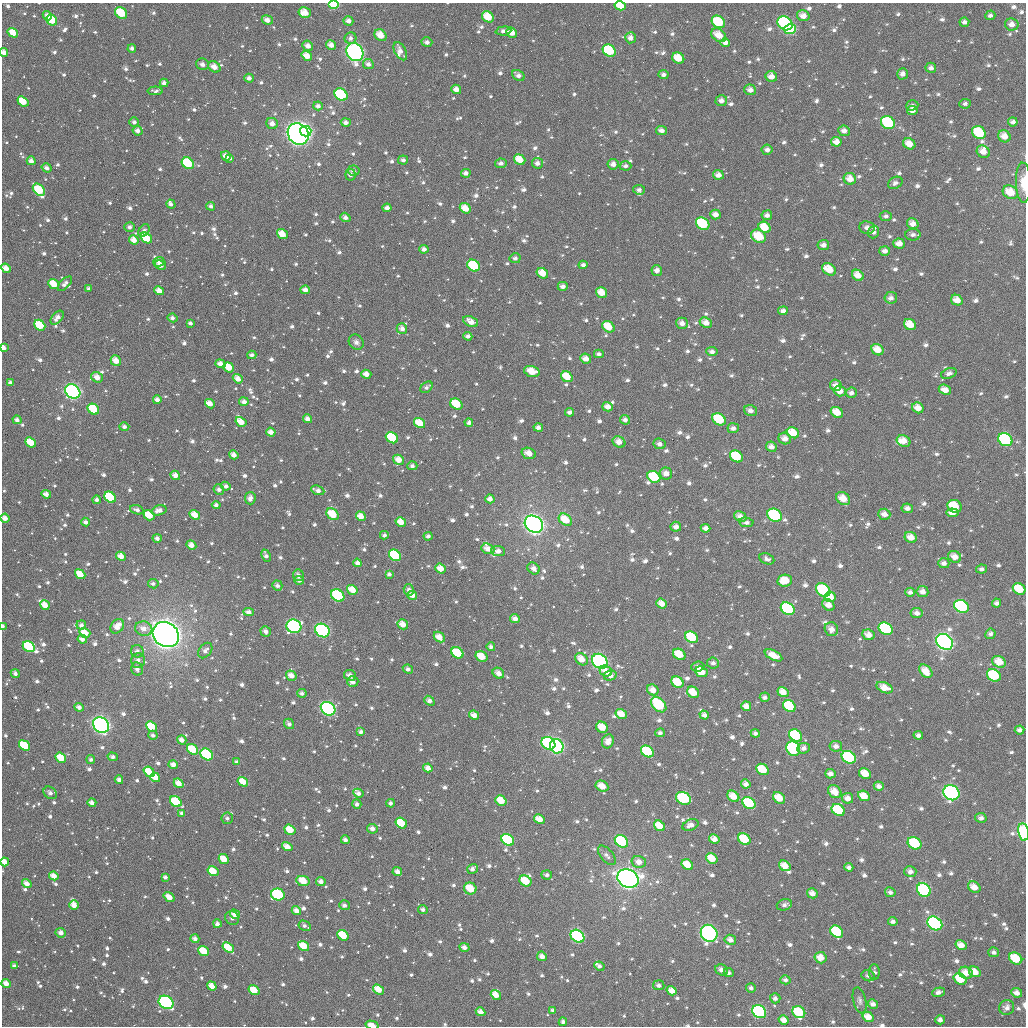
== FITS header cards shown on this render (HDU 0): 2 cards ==
NAXIS1  =                 1024
NAXIS2  =                 1024

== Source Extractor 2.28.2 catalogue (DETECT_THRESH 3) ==
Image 1024 x 1024 px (HDU 0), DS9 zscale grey, 1 PNG px = 1 image px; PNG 1028 x 1028 px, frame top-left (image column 1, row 1024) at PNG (2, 3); each listed source drawn as its Kron ellipse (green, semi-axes under 4 px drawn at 4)
Background 1500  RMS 48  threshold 143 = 3 sigma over >= 5 px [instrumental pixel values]
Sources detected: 1320; of the 1320, the 500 brightest by FLUX_AUTO listed and drawn (820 fainter detections omitted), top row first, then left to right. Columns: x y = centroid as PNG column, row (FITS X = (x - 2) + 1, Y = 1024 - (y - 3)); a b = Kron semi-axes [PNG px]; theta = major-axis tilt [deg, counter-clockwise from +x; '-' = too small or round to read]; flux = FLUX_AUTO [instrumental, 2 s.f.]
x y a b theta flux
334 4 5 4 - 1.9e+05
620 6 6 4 -14 6.7e+04
121 13 6 5 - 1.1e+05
305 13 6 5 - 4.7e+04
990 15 5 4 - 1.1e+04
47 16 5 4 - 2.1e+04
803 16 6 5 - 2.7e+04
488 17 6 5 - 6.5e+04
52 20 6 5 - 1.4e+05
267 20 5 4 - 2.4e+04
348 21 5 4 - 2.0e+04
718 22 7 5 -38 1.5e+05
964 22 5 4 - 1.3e+04
785 23 8 6 -37 5.9e+05
1012 24 6 6 - 2.3e+04
790 29 6 5 - 2.4e+05
503 31 8 4 5 1.4e+04
13 33 5 4 - 5.5e+04
512 33 5 4 - 4.2e+04
380 35 6 5 - 4.5e+04
719 35 8 6 -36 4.7e+04
350 38 6 5 - 1.4e+04
630 38 5 5 - 2.0e+04
427 42 5 5 - 1.4e+04
725 43 5 4 - 1.8e+04
331 45 5 4 - 2.4e+04
308 46 5 5 - 2.0e+04
132 48 4 4 - 1.3e+04
400 51 10 5 -62 2.4e+04
609 51 7 5 -36 1.9e+05
4 52 4 3 - 2.3e+04
355 52 9 8 - 9.4e+05
307 56 6 4 -35 3.9e+04
678 58 6 5 - 6.9e+04
202 64 6 6 - 1.9e+04
368 64 5 5 - 1.6e+04
214 67 6 5 - 3.0e+04
931 68 5 5 - 1.4e+04
902 74 6 5 - 1.6e+04
518 75 7 5 -32 1.7e+04
664 75 5 4 - 1.3e+04
771 77 6 5 - 3.0e+04
249 78 5 4 - 1.5e+04
164 83 4 4 - 1.7e+04
456 89 5 4 - 2.5e+04
750 90 6 5 - 2.1e+04
155 91 8 4 0 1.1e+04
341 95 7 5 -39 2.0e+05
23 101 6 4 -37 7.3e+04
721 101 6 5 - 2.0e+04
965 104 6 5 - 1.1e+04
912 105 6 5 - 1.3e+04
318 106 5 4 - 1.4e+04
912 110 5 4 - 2.1e+04
134 122 5 4 - 1.2e+04
1013 122 5 4 - 1.3e+04
346 123 5 4 - 1.5e+04
888 123 7 6 - 2.2e+05
272 124 6 5 - 2.1e+04
661 130 5 4 - 1.8e+04
137 131 5 4 - 1.9e+04
306 131 5 5 - 3.0e+05
844 131 6 5 - 1.9e+04
979 132 7 6 - 1.3e+05
298 134 11 10 - 1.9e+06
1004 136 6 5 - 3.5e+04
836 142 5 5 - 2.8e+04
909 144 6 5 - 3.9e+04
767 150 5 5 - 1.4e+04
983 152 7 5 -37 2.9e+04
226 156 5 4 - 2.1e+04
230 158 4 4 - 1.5e+04
403 160 5 4 - 1.2e+04
520 160 6 5 - 5.3e+04
31 161 4 4 - 2.1e+04
188 163 6 5 - 1.4e+05
501 163 6 5 - 1.3e+04
537 163 5 5 - 1.7e+04
613 164 5 5 - 2.0e+04
625 166 6 4 -2 1.2e+04
47 168 5 4 - 1.4e+04
353 171 6 5 - 1.2e+04
466 173 5 4 - 1.4e+04
350 175 6 5 - 1.5e+04
718 175 5 4 - 2.2e+04
850 179 6 5 - 3.7e+04
895 183 8 5 30 1.3e+04
1023 183 20 7 -88 4.1e+04
39 190 7 5 -48 1.3e+05
639 190 6 4 -7 1.1e+04
1010 192 8 6 -31 6.2e+04
171 204 5 3 - 1.2e+04
211 206 4 4 - 1.2e+04
387 208 4 4 - 1.7e+04
465 208 6 5 - 4.5e+04
715 215 5 5 - 2.4e+04
767 215 5 5 - 1.5e+04
886 216 6 5 - 1.1e+04
345 217 5 4 - 1.5e+04
703 224 7 6 - 1.8e+05
913 224 6 5 - 2.6e+04
130 227 5 4 - 1.3e+04
765 227 6 5 - 6.7e+04
867 228 7 6 - 1.9e+04
144 231 7 5 57 1.1e+04
874 232 6 5 - 1.7e+04
282 234 6 4 -37 4.8e+04
913 235 8 6 0 1.5e+04
758 236 8 6 -32 8.6e+04
146 238 6 5 - 1.3e+05
134 240 5 4 - 3.2e+04
899 244 6 5 - 2.8e+04
823 245 6 5 - 1.7e+04
424 249 5 4 - 1.6e+04
885 251 5 5 - 1.7e+04
515 258 5 5 - 1.1e+04
159 262 6 4 22 1.1e+04
160 265 6 4 -28 2.4e+04
583 265 4 4 - 1.3e+04
474 266 7 5 -36 1.6e+05
6 268 5 4 - 3.0e+04
829 269 7 5 -32 5.8e+04
657 270 5 5 - 1.8e+04
542 273 6 5 - 4.7e+04
858 275 6 5 - 3.6e+04
53 284 6 4 -40 5.9e+04
65 284 9 4 45 1.6e+04
563 286 5 4 - 1.6e+04
89 289 4 3 - 1.1e+04
305 290 5 4 - 2.4e+04
159 291 5 4 - 3.3e+04
602 293 6 5 - 4.9e+04
891 298 6 6 - 1.6e+04
957 300 6 5 - 3.4e+04
783 311 5 4 - 1.6e+04
57 318 8 5 50 2.2e+04
172 318 5 4 - 1.4e+04
471 322 8 5 -23 3.1e+04
190 323 4 3 - 1.2e+04
682 323 6 5 - 2.2e+04
706 323 6 5 - 3.0e+04
40 325 6 5 - 1.1e+05
910 325 6 5 - 5.4e+04
608 327 6 5 - 7.2e+04
402 329 5 5 - 2.0e+04
468 336 4 4 - 1.2e+04
356 342 8 7 - 1.4e+04
3 348 4 3 - 3.1e+04
877 350 6 5 - 4.4e+04
712 352 6 4 -7 1.4e+04
599 354 5 4 - 1.2e+04
252 355 4 4 - 1.3e+04
586 359 5 5 - 2.8e+04
116 361 6 4 -57 3.9e+04
220 364 5 4 - 2.5e+04
229 367 5 4 - 5.6e+04
532 371 8 5 -18 5.1e+04
949 373 8 5 19 1.5e+04
366 374 5 4 - 2.8e+04
97 377 6 5 - 3.2e+04
567 377 6 5 - 6.5e+04
238 379 5 4 - 3.0e+04
10 383 4 3 - 1.2e+04
836 385 6 5 - 2.4e+04
426 387 7 5 37 1.1e+04
945 390 6 5 - 2.7e+04
73 391 8 6 -37 1.0e+06
840 391 6 5 - 2.9e+04
851 393 5 5 - 1.5e+04
157 400 4 4 - 1.7e+04
244 402 5 4 - 1.7e+04
210 404 5 4 - 3.3e+04
456 404 6 5 - 8.9e+04
608 407 5 4 - 2.6e+04
918 408 6 5 - 3.3e+04
93 409 6 5 - 1.2e+05
750 411 6 5 - 1.9e+04
570 412 4 4 - 1.4e+04
837 412 6 5 - 5.3e+04
308 419 4 4 - 2.0e+04
719 419 7 5 -35 1.5e+05
17 420 4 4 - 1.5e+04
625 420 5 4 - 1.5e+04
241 422 6 4 -31 4.3e+04
420 423 6 5 - 6.0e+04
469 423 4 4 - 1.1e+04
124 427 5 4 - 1.3e+04
538 427 5 4 - 1.5e+04
733 428 5 5 - 1.4e+04
271 432 5 4 - 2.3e+04
793 433 6 5 - 6.9e+04
392 438 6 5 - 1.7e+05
785 439 6 5 - 2.5e+04
1005 440 7 6 - 4.2e+05
904 441 7 5 -25 4.0e+04
31 442 6 4 -39 7.4e+04
619 442 7 5 -30 3.0e+04
660 444 6 5 - 1.3e+04
771 447 5 5 - 2.1e+04
529 453 7 5 -18 3.2e+04
234 455 5 4 - 2.2e+04
736 456 7 5 -34 1.5e+05
399 460 6 4 -32 3.6e+04
412 466 5 4 - 1.1e+04
666 474 6 6 - 2.4e+04
175 475 5 4 - 2.4e+04
654 477 7 5 -33 1.3e+05
226 486 5 4 - 1.4e+04
219 490 5 5 - 1.3e+04
318 490 7 4 -23 1.7e+04
46 494 5 4 - 1.8e+04
110 497 6 5 - 2.2e+05
250 498 6 5 - 2.0e+04
843 498 7 6 - 4.4e+04
490 499 4 4 - 2.0e+04
96 500 4 4 - 1.2e+04
216 505 4 4 - 1.2e+04
954 506 7 6 - 1.1e+05
907 508 6 4 -8 1.7e+04
137 510 7 4 -19 1.4e+04
159 510 7 5 16 2.4e+04
952 513 6 4 -6 2.5e+04
333 514 7 5 -35 8.2e+04
884 514 6 5 - 2.3e+04
149 515 6 5 - 6.9e+04
195 515 6 4 -34 4.4e+04
774 515 7 6 - 3.9e+05
361 516 5 4 - 3.5e+04
740 517 6 5 - 2.6e+04
5 518 4 4 - 2.6e+04
565 520 7 5 -38 7.2e+04
86 522 4 4 - 1.4e+04
401 522 5 4 - 3.5e+04
746 522 7 5 -8 1.4e+04
534 524 10 8 -36 2.3e+06
676 527 5 5 - 1.9e+04
705 528 5 4 - 1.9e+04
384 535 4 4 - 1.1e+04
428 536 4 4 - 1.1e+04
911 537 6 5 - 3.5e+04
157 538 4 4 - 1.5e+04
191 545 5 4 - 2.5e+04
488 549 7 5 -24 2.8e+04
498 551 7 5 -8 2.1e+04
395 555 6 5 - 3.1e+05
121 556 5 4 - 3.3e+04
266 556 6 4 -67 1.4e+04
955 557 7 5 -30 3.3e+04
767 559 8 5 -23 1.3e+04
357 563 4 4 - 1.6e+04
944 563 6 5 - 1.6e+04
440 568 5 4 - 3.9e+04
534 568 6 5 - 2.1e+04
982 569 5 4 - 1.1e+04
80 574 5 4 - 6.0e+04
389 574 4 4 - 1.1e+04
299 575 6 5 - 1.8e+04
299 580 5 4 - 1.3e+04
785 581 7 6 - 6.6e+04
153 584 5 4 - 1.2e+04
277 586 5 5 - 1.3e+04
1019 589 6 5 - 9.2e+04
352 590 5 4 - 4.5e+04
409 590 6 5 - 1.4e+04
823 590 8 6 -38 2.1e+05
910 592 5 4 - 1.4e+04
922 592 6 5 - 2.1e+04
338 595 7 5 -38 2.4e+05
412 595 5 4 - 2.6e+04
830 597 5 5 - 5.6e+04
996 603 4 4 - 1.2e+04
662 604 5 4 - 3.4e+04
45 605 5 4 - 4.2e+04
828 605 7 5 -41 3.1e+04
961 606 8 6 -32 3.1e+05
788 609 7 6 - 4.0e+05
249 612 5 4 - 1.7e+04
917 613 6 5 - 1.9e+04
515 619 5 4 - 1.9e+04
403 624 5 4 - 3.6e+04
81 625 5 4 - 1.3e+04
3 626 4 3 - 1.2e+04
117 626 8 6 50 3.9e+04
294 626 7 6 - 6.0e+05
144 629 9 7 -13 3.0e+04
831 629 7 6 - 2.7e+04
886 629 7 6 - 3.9e+05
322 630 8 6 -34 4.1e+05
266 631 5 5 - 1.5e+04
85 633 5 4 - 4.7e+04
990 634 5 5 - 1.2e+04
166 635 14 12 -38 4.0e+06
868 635 6 5 - 3.2e+04
439 637 6 4 -44 3.4e+04
692 637 7 5 -36 1.8e+05
82 639 5 4 - 1.8e+04
945 642 9 7 -34 1.5e+06
29 647 6 5 - 2.5e+05
491 647 4 4 - 1.2e+04
137 651 6 6 - 1.4e+04
205 651 8 6 53 1.7e+04
457 653 6 5 - 1.2e+05
679 654 6 5 - 7.2e+04
774 655 9 4 -26 4.5e+04
482 657 6 5 - 6.3e+04
581 659 7 5 -40 4.2e+04
138 660 7 7 - 1.7e+04
600 661 8 6 -38 6.4e+05
999 662 7 5 -31 5.0e+04
713 663 6 5 - 1.5e+04
698 666 6 5 - 1.2e+04
137 669 7 6 - 1.7e+04
408 669 5 4 - 1.4e+04
606 671 6 5 - 2.5e+04
926 671 7 5 -45 4.4e+04
701 672 6 5 - 7.1e+04
498 673 6 5 - 2.2e+04
15 674 5 4 - 1.4e+04
350 675 6 5 - 2.1e+04
610 675 6 5 - 2.6e+04
994 675 7 6 - 2.4e+05
291 676 5 4 - 2.8e+04
353 682 6 5 - 2.4e+04
677 682 6 5 - 8.8e+04
885 688 8 5 -24 4.3e+04
653 690 6 5 - 3.2e+04
693 692 6 5 - 5.8e+04
783 692 6 4 -33 3.8e+04
302 693 5 4 - 1.2e+04
765 697 5 4 - 1.2e+04
429 701 6 4 -40 1.7e+04
659 705 9 6 -45 2.1e+05
746 706 5 4 - 2.7e+04
789 706 7 5 -35 1.7e+05
79 707 5 4 - 1.6e+04
328 709 8 6 -36 7.1e+05
621 714 6 5 - 4.1e+04
474 715 5 4 - 2.5e+04
704 715 5 4 - 1.7e+04
289 724 5 4 - 1.3e+04
101 725 9 7 -39 1.4e+06
151 726 6 4 -43 8.1e+04
602 727 6 5 - 5.3e+04
1020 730 5 4 - 1.5e+04
361 732 4 3 - 1.2e+04
660 733 5 4 - 1.1e+04
755 733 4 4 - 1.2e+04
153 735 5 4 - 1.1e+04
795 735 7 5 -37 2.7e+05
918 735 5 4 - 1.4e+04
182 740 5 4 - 2.1e+04
608 741 7 6 - 2.8e+04
548 743 7 6 - 4.6e+05
25 745 6 4 -37 1.7e+05
557 746 7 6 - 5.8e+05
836 746 6 5 - 1.8e+04
803 748 6 5 - 1.3e+04
192 749 6 4 -37 1.0e+05
793 749 7 6 - 3.9e+05
647 751 7 5 -35 2.1e+05
207 754 7 5 -39 2.9e+05
113 757 5 4 - 1.3e+04
849 757 7 6 - 3.5e+05
61 758 6 4 -36 7.7e+04
91 760 4 4 - 1.1e+04
237 762 4 3 - 1.2e+04
173 765 5 4 - 2.5e+04
428 768 4 4 - 2.3e+04
762 769 6 5 - 9.4e+04
149 772 6 4 -40 5.8e+04
830 774 5 4 - 1.7e+04
865 774 6 5 - 5.2e+04
155 777 5 4 - 4.8e+04
119 780 4 4 - 1.4e+04
243 782 5 4 - 4.9e+04
179 783 5 4 - 3.5e+04
746 784 5 4 - 1.8e+04
602 786 7 5 -27 4.2e+04
879 786 5 4 - 1.8e+04
835 792 7 6 - 4.4e+04
50 793 7 5 -39 1.4e+04
358 793 5 4 - 1.6e+04
951 793 8 7 - 6.5e+05
733 796 6 5 - 4.9e+04
864 796 6 5 - 5.0e+04
683 798 8 6 -29 2.4e+05
779 798 6 5 - 6.2e+04
848 798 5 5 - 2.5e+04
501 800 6 4 -36 5.8e+04
176 802 6 5 - 1.3e+05
92 803 4 4 - 2.0e+04
390 803 4 4 - 1.1e+04
749 803 7 5 -36 1.8e+05
357 804 5 4 - 1.2e+04
838 810 7 5 -34 2.0e+05
182 813 4 4 - 1.3e+04
227 818 5 5 - 1.1e+04
981 818 6 5 - 1.5e+04
539 819 5 4 - 3.4e+04
401 823 6 5 - 9.6e+04
690 825 8 5 22 2.1e+04
659 826 6 5 - 5.5e+04
372 829 5 4 - 1.8e+04
290 830 6 4 -35 6.3e+04
1024 832 8 5 -80 2.9e+05
714 839 5 4 - 2.6e+04
744 839 7 5 -37 1.4e+05
345 840 4 3 - 1.3e+04
508 840 7 5 -35 3.1e+05
621 841 7 5 -37 2.5e+05
915 843 7 5 -31 1.8e+05
287 847 5 4 - 3.2e+04
607 855 11 6 -49 1.6e+04
712 858 6 5 - 5.2e+04
224 859 5 4 - 5.6e+04
5 862 4 4 - 3.4e+04
639 862 7 6 - 2.7e+04
687 865 6 5 - 5.7e+04
785 866 6 5 - 4.3e+04
849 867 4 4 - 1.4e+04
472 869 5 4 - 1.3e+04
213 871 6 4 -33 6.5e+04
910 871 6 5 - 1.8e+04
397 872 5 4 - 2.0e+04
547 875 5 4 - 1.1e+04
54 876 5 4 - 3.1e+04
165 877 4 4 - 1.2e+04
628 879 11 8 -25 2.4e+06
303 881 7 5 -11 6.8e+04
321 881 5 4 - 1.9e+04
525 881 6 5 - 8.4e+04
27 884 5 4 - 2.7e+04
974 887 7 5 -36 3.3e+04
470 889 6 6 - 8.9e+04
924 890 7 6 - 5.2e+05
890 892 5 5 - 1.2e+04
812 893 5 5 - 2.3e+04
278 895 7 6 - 3.7e+05
169 897 6 4 -37 3.4e+04
74 905 5 4 - 3.1e+04
344 905 5 5 - 1.3e+04
784 905 8 5 18 1.4e+04
423 909 5 4 - 1.1e+04
296 911 5 4 - 2.4e+04
235 914 5 4 - 3.2e+04
232 918 7 6 - 1.1e+04
893 921 5 4 - 1.3e+04
935 923 8 6 -34 4.7e+05
217 924 4 4 - 1.5e+04
305 926 6 4 -28 1.1e+04
837 932 7 5 -40 2.8e+05
61 933 5 4 - 1.4e+04
709 933 9 8 - 6.7e+05
343 935 6 5 - 1.0e+05
577 936 7 6 - 7.0e+05
195 939 4 4 - 1.6e+04
730 940 6 5 - 2.1e+04
961 945 6 4 -33 3.2e+04
304 946 6 4 -35 6.7e+04
464 947 5 4 - 1.7e+04
228 948 6 4 -38 7.0e+04
204 951 6 4 -38 9.4e+04
994 952 5 5 - 1.2e+04
542 956 5 4 - 2.1e+04
820 958 6 5 - 3.9e+04
1016 958 7 5 -33 1.1e+05
14 966 4 3 - 1.2e+04
599 966 5 4 - 1.1e+04
722 970 7 5 -29 2.2e+04
874 972 8 5 -89 1.2e+04
975 972 6 5 - 4.1e+04
729 973 5 4 - 1.1e+04
966 973 7 6 - 3.5e+04
868 976 7 5 -23 1.3e+04
960 979 7 5 -34 1.0e+05
785 980 5 4 - 1.1e+04
6 983 5 4 - 2.9e+04
659 985 6 5 - 1.5e+04
212 986 5 4 - 3.8e+04
751 988 5 4 - 1.1e+04
254 990 6 4 -36 5.9e+04
379 990 6 4 -33 4.8e+04
672 991 5 4 - 3.0e+04
938 992 7 4 15 1.5e+04
1017 993 5 4 - 2.1e+04
496 995 5 4 - 3.9e+04
775 998 5 5 - 1.2e+04
860 1000 13 6 -75 1.2e+04
166 1002 8 6 -32 6.6e+05
873 1004 5 4 - 1.8e+04
1007 1007 8 7 - 1.7e+04
553 1010 4 4 - 1.1e+04
480 1012 5 4 - 2.1e+04
759 1012 7 6 - 7.8e+05
799 1012 7 5 -33 1.3e+05
868 1017 6 4 -32 3.7e+04
784 1020 5 4 - 2.7e+04
940 1020 4 4 - 1.5e+04
563 1022 4 4 - 1.3e+04
372 1025 6 3 -14 2.8e+04
At the frame edge (FLAGS 8, measured only in part): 11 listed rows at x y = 334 4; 620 6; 4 52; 1023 183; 6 268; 3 348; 5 518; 3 626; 1024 832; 5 862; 372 1025
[820 fainter detections neither listed nor drawn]

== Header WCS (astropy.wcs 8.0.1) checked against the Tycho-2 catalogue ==
Header WCS as astropy/WCSLIB reads it (applying the file's SIP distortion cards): RA---TAN-SIP/DEC--TAN-SIP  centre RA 02:38:51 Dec +19:42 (39.71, +19.70 deg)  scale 8.66 arcsec/px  FOV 147.8' x 147.9'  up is +179 deg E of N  parity flipped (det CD > 0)
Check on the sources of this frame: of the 60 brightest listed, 59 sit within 13.0 arcsec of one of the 180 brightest Tycho-2 stars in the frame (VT <= 11.87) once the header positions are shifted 5.87 arcsec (3.73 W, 4.53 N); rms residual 4.36 arcsec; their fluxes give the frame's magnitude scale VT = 23.46 - 2.5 log10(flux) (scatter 0.22 mag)
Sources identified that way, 211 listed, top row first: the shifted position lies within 13.0 arcsec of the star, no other Tycho-2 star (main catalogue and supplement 1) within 26.0 arcsec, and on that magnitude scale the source's flux lands within +1.5 / -3 mag of the star's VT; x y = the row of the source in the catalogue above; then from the Tycho-2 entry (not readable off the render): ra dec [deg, ICRS J2000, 3 dp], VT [Tycho-2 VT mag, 2 dp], TYC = Tycho-2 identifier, HIP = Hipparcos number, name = IAU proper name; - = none
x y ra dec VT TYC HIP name
334 4 40.194 +18.485 10.18 1226-794-1 - -
620 6 39.468 +18.474 11.56 1219-221-1 - -
121 13 40.733 +18.516 10.63 1226-837-1 - -
305 13 40.267 +18.507 12.24 1226-932-1 - -
488 17 39.803 +18.509 11.19 1219-827-1 - -
52 20 40.910 +18.536 10.93 1226-808-1 - -
718 22 39.218 +18.508 10.57 1219-473-1 - -
785 23 39.049 +18.506 9.62 1219-752-1 - -
790 29 39.036 +18.520 9.95 1219-779-1 - -
512 33 39.742 +18.545 12.30 1219-1820-1 - -
380 35 40.074 +18.558 11.30 1226-851-1 - -
719 35 39.216 +18.540 11.61 1219-1825-1 - -
331 45 40.199 +18.584 11.92 1226-1958-1 - -
609 51 39.493 +18.583 10.46 1219-250-1 - -
355 52 40.138 +18.600 8.15 1226-1952-1 12472 -
678 58 39.317 +18.597 11.31 1219-613-1 - -
214 67 40.495 +18.642 12.73 1226-245-1 - -
931 68 38.676 +18.604 12.13 1219-733-1 - -
771 77 39.080 +18.635 12.53 1219-863-1 - -
750 90 39.133 +18.668 12.51 1219-1941-1 - -
341 95 40.172 +18.703 10.07 1226-234-1 - -
23 101 40.979 +18.733 11.46 1226-1021-1 - -
912 110 38.721 +18.707 12.29 1219-1436-1 - -
888 123 38.780 +18.739 10.04 1219-902-1 - -
137 131 40.687 +18.798 12.78 1226-659-1 - -
306 131 40.261 +18.792 9.53 1226-73-1 - -
979 132 38.549 +18.757 10.69 1219-1973-1 - -
1004 136 38.484 +18.763 11.92 1219-808-1 - -
520 160 39.714 +18.850 11.69 1219-1246-1 - -
188 163 40.558 +18.875 10.59 1226-304-1 - -
718 175 39.208 +18.875 12.25 1219-202-1 - -
39 190 40.935 +18.945 10.54 1226-864-1 - -
1010 192 38.465 +18.898 11.36 1219-1264-1 - -
387 208 40.049 +18.972 12.56 1226-1970-1 - -
465 208 39.850 +18.970 11.34 1219-1776-1 - -
715 215 39.213 +18.970 12.56 1219-822-1 - -
703 224 39.245 +18.994 10.23 1219-1642-1 12187 -
765 227 39.086 +18.999 12.59 1219-1213-1 - -
758 236 39.102 +19.021 11.01 1219-1522-1 - -
146 238 40.660 +19.057 10.78 1226-1050-1 - -
899 244 38.744 +19.029 12.29 1219-1461-1 - -
160 265 40.624 +19.121 11.95 1226-206-1 - -
474 266 39.825 +19.107 10.34 1219-84-1 - -
829 269 38.920 +19.096 11.88 1219-1318-1 - -
542 273 39.650 +19.122 11.73 1219-434-1 - -
53 284 40.894 +19.171 11.35 1226-955-1 - -
305 290 40.254 +19.174 12.56 1226-374-1 - -
159 291 40.625 +19.183 12.35 1226-614-1 - -
602 293 39.498 +19.165 12.21 1219-1150-1 - -
172 318 40.590 +19.247 12.45 1226-295-1 - -
40 325 40.927 +19.271 10.88 1226-860-1 - -
910 325 38.710 +19.223 12.04 1219-1549-1 - -
608 327 39.478 +19.247 11.36 1219-149-1 - -
877 350 38.791 +19.286 11.84 1219-196-1 - -
586 359 39.535 +19.325 12.22 1219-1037-1 - -
116 361 40.733 +19.352 12.07 1226-805-1 - -
229 367 40.445 +19.364 11.37 1226-938-1 - -
366 374 40.094 +19.374 12.02 1226-984-1 - -
567 377 39.581 +19.370 11.32 1219-1666-1 - -
238 379 40.421 +19.391 12.69 1226-1960-1 - -
836 385 38.896 +19.373 12.34 1219-1659-1 - -
73 391 40.837 +19.429 8.36 1226-710-1 12709 -
840 391 38.885 +19.387 11.95 1219-614-1 - -
210 404 40.491 +19.452 12.28 1226-909-1 - -
456 404 39.862 +19.441 11.05 1219-1323-1 - -
93 409 40.787 +19.471 10.62 1226-675-1 - -
750 411 39.111 +19.440 12.80 1219-1013-1 - -
837 412 38.890 +19.439 11.78 1219-414-1 - -
719 419 39.190 +19.464 10.84 1219-1709-1 - -
241 422 40.411 +19.495 11.77 1226-1060-1 - -
420 423 39.955 +19.489 11.19 1219-1245-1 - -
124 427 40.708 +19.510 12.93 1226-645-1 - -
793 433 39.001 +19.491 11.51 1219-549-1 - -
392 438 40.024 +19.526 10.61 1226-1937-1 - -
785 439 39.022 +19.505 12.23 1219-461-1 - -
1005 440 38.458 +19.493 9.65 1219-141-1 - -
904 441 38.719 +19.503 11.71 1219-1412-1 - -
31 442 40.946 +19.553 11.43 1226-622-1 - -
771 447 39.056 +19.525 12.45 1219-1645-1 - -
736 456 39.144 +19.552 11.06 1219-304-1 - -
399 460 40.006 +19.578 12.32 1226-444-1 - -
654 477 39.352 +19.605 10.70 1219-560-1 - -
110 497 40.741 +19.682 10.40 1226-501-1 - -
907 508 38.705 +19.665 12.56 1219-444-1 - -
952 513 38.589 +19.672 12.36 1219-1602-1 - -
333 514 40.171 +19.713 11.10 1226-991-1 - -
884 514 38.763 +19.681 12.17 1219-1521-1 - -
149 515 40.641 +19.723 11.30 1226-1373-1 - -
195 515 40.524 +19.720 12.27 1226-1062-1 - -
774 515 39.042 +19.691 10.04 1219-138-1 - -
565 520 39.576 +19.714 11.90 1219-564-1 - -
401 522 39.997 +19.727 12.15 1219-322-1 - -
534 524 39.656 +19.728 7.35 1219-395-1 12319 -
911 537 38.693 +19.734 11.64 1219-105-1 - -
395 555 40.010 +19.809 10.29 1226-510-1 - -
121 556 40.711 +19.823 11.83 1226-497-1 - -
955 557 38.580 +19.778 11.99 1219-442-1 - -
80 574 40.815 +19.868 11.72 1226-530-1 - -
299 575 40.257 +19.861 12.04 1226-573-1 - -
785 581 39.010 +19.846 11.69 1219-303-1 - -
1019 589 38.412 +19.852 11.19 1219-1208-1 - -
352 590 40.118 +19.894 11.50 1226-697-1 - -
823 590 38.913 +19.867 10.04 1219-856-1 - -
922 592 38.660 +19.864 12.36 1219-128-1 - -
338 595 40.155 +19.908 9.87 1226-236-1 - -
830 597 38.895 +19.884 11.67 1219-1041-1 - -
662 604 39.326 +19.910 12.36 1219-253-1 - -
828 605 38.899 +19.902 11.90 1219-612-1 - -
961 606 38.558 +19.898 9.67 1219-463-1 - -
788 609 39.002 +19.915 9.70 1219-712-1 - -
294 626 40.265 +19.985 9.10 1226-913-1 - -
886 629 38.750 +19.957 9.91 1219-368-1 - -
322 630 40.192 +19.993 9.12 1226-477-1 - -
166 635 40.591 +20.011 5.73 1229-1969-1 12640 -
868 635 38.794 +19.972 12.19 1219-551-1 - -
439 637 39.894 +20.002 12.26 1222-477-1 - -
692 637 39.246 +19.989 10.63 1219-299-1 - -
945 642 38.598 +19.985 8.11 1219-647-1 11968 -
29 647 40.943 +20.044 10.41 1229-51-1 - -
457 653 39.846 +20.040 10.78 1222-796-1 - -
679 654 39.277 +20.032 11.22 1222-1153-1 - -
774 655 39.035 +20.029 12.11 1222-1200-1 - -
482 657 39.783 +20.048 11.64 1222-1293-1 - -
581 659 39.527 +20.048 11.94 1222-36-1 - -
600 661 39.480 +20.053 8.74 1222-663-1 12266 -
999 662 38.459 +20.028 11.60 1222-713-1 - -
713 663 39.191 +20.049 12.39 1222-1076-1 - -
926 671 38.645 +20.055 11.66 1222-1187-1 - -
701 672 39.220 +20.071 10.88 1222-693-1 - -
610 675 39.452 +20.085 11.92 1222-1150-1 - -
994 675 38.470 +20.061 10.31 1222-13-1 - -
677 682 39.280 +20.098 11.34 1222-2049-1 - -
885 688 38.750 +20.098 12.33 1222-2029-1 - -
693 692 39.239 +20.122 11.60 1222-915-1 - -
783 692 39.010 +20.115 11.73 1222-665-1 - -
659 705 39.326 +20.155 10.12 1222-2041-1 - -
746 706 39.103 +20.152 12.11 1222-505-1 - -
789 706 38.992 +20.149 10.61 1222-1244-1 - -
328 709 40.173 +20.181 8.83 1229-551-1 - -
621 714 39.422 +20.178 11.77 1222-916-1 - -
151 726 40.626 +20.231 11.27 1229-190-1 - -
602 727 39.471 +20.212 11.26 1222-1178-1 - -
795 735 38.972 +20.220 10.93 1222-408-1 12097 -
608 741 39.456 +20.247 12.54 1222-1287-1 - -
548 743 39.608 +20.252 10.12 1222-707-1 - -
25 745 40.950 +20.282 10.50 1229-235-1 - -
557 746 39.586 +20.259 8.68 1222-1024-1 - -
192 749 40.520 +20.285 11.18 1229-97-1 - -
793 749 38.979 +20.252 9.87 1222-1048-1 - -
647 751 39.353 +20.267 10.33 1222-93-1 - -
207 754 40.484 +20.297 9.84 1229-1936-1 - -
849 757 38.836 +20.269 9.60 1222-64-1 - -
61 758 40.857 +20.310 11.50 1229-252-1 - -
762 769 39.056 +20.303 11.28 1222-132-1 - -
149 772 40.631 +20.340 11.19 1229-277-1 - -
155 777 40.614 +20.353 11.71 1229-1792-1 - -
243 782 40.389 +20.361 11.75 1229-1867-1 - -
179 783 40.554 +20.367 12.46 1229-38-1 - -
951 793 38.571 +20.347 8.77 1222-1272-1 - -
864 796 38.795 +20.360 12.07 1222-1124-1 - -
683 798 39.258 +20.377 9.90 1222-717-1 - -
779 798 39.012 +20.371 11.87 1222-1189-1 - -
501 800 39.726 +20.393 11.53 1222-33-1 - -
176 802 40.560 +20.411 10.78 1229-504-1 - -
749 803 39.089 +20.385 10.29 1222-937-1 - -
838 810 38.859 +20.396 10.38 1222-218-1 - -
401 823 39.980 +20.453 11.71 1222-725-1 - -
659 826 39.317 +20.445 11.48 1222-1191-1 - -
290 830 40.266 +20.474 11.56 1229-496-1 - -
744 839 39.098 +20.472 10.95 1222-488-1 - -
508 840 39.706 +20.488 10.11 1222-337-1 - -
621 841 39.414 +20.485 9.90 1222-1009-1 - -
915 843 38.661 +20.470 10.16 1222-580-1 - -
287 847 40.272 +20.514 12.20 1229-45-1 - -
712 858 39.181 +20.520 11.94 1222-988-1 - -
5 862 40.998 +20.563 12.26 1229-168-1 - -
687 865 39.243 +20.537 11.22 1222-1255-1 - -
785 866 38.993 +20.533 11.72 1222-844-1 - -
213 871 40.461 +20.577 11.53 1229-414-1 - -
54 876 40.870 +20.595 12.12 1229-94-1 - -
628 879 39.393 +20.575 7.02 1222-509-1 12238 -
303 881 40.229 +20.597 11.10 1229-105-1 - -
525 881 39.658 +20.585 11.35 1222-49-1 - -
470 889 39.799 +20.606 11.01 1222-827-1 - -
924 890 38.633 +20.582 9.59 1222-10-1 - -
812 893 38.920 +20.598 12.59 1222-491-1 - -
278 895 40.293 +20.630 9.89 1229-1805-1 - -
235 914 40.404 +20.679 12.38 1229-333-1 - -
935 923 38.603 +20.662 9.22 1222-1284-1 - -
837 932 38.854 +20.688 10.83 1222-830-1 - -
709 933 39.182 +20.701 8.59 1222-1127-1 12161 -
343 935 40.124 +20.725 11.19 1229-111-1 - -
577 936 39.521 +20.716 9.19 1222-989-1 - -
961 945 38.534 +20.712 12.64 1222-514-1 - -
304 946 40.224 +20.753 11.42 1229-1948-1 - -
228 948 40.419 +20.760 11.60 1229-545-1 - -
204 951 40.483 +20.770 11.36 1229-1808-1 12591 -
820 958 38.895 +20.752 12.25 1222-2030-1 - -
1016 958 38.393 +20.740 10.69 1222-462-1 - -
966 973 38.520 +20.778 12.35 1222-96-1 - -
960 979 38.534 +20.794 11.11 1222-903-1 - -
212 986 40.459 +20.853 12.30 1229-234-1 - -
254 990 40.350 +20.861 11.53 1229-415-1 - -
379 990 40.030 +20.854 11.70 1229-1816-1 - -
1017 993 38.388 +20.822 13.13 1222-1239-1 - -
496 995 39.728 +20.861 11.93 1222-84-1 - -
166 1002 40.575 +20.894 9.07 1229-48-1 - -
759 1012 39.048 +20.886 9.15 1222-1095-1 - -
799 1012 38.947 +20.884 10.68 1222-757-1 - -
868 1017 38.768 +20.891 11.40 1222-890-1 - -
372 1025 40.043 +20.943 11.32 1229-1845-1 - -